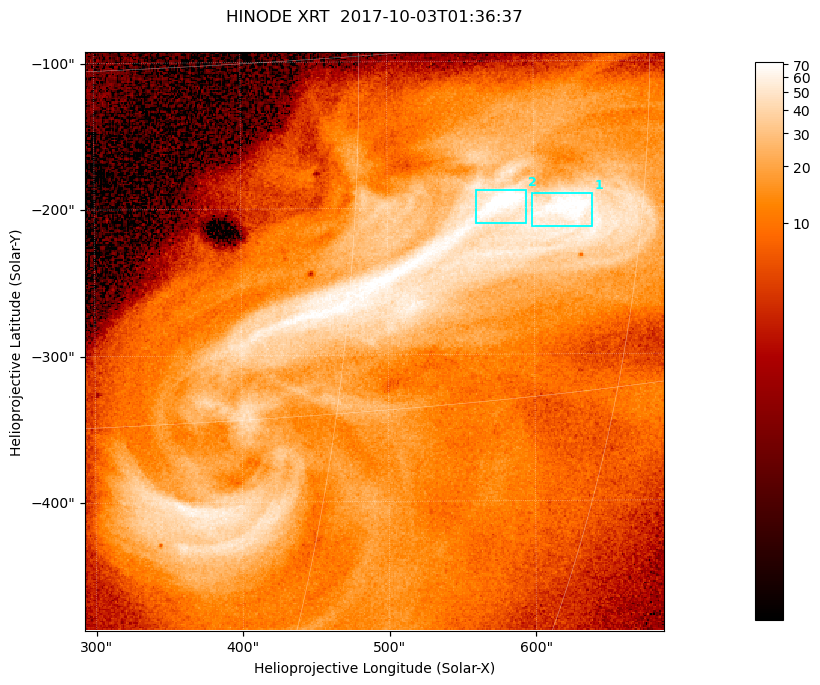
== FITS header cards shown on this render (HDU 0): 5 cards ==
TELESCOP= 'HINODE  '           /
INSTRUME= 'XRT     '           /
DATE_OBS= '2017-10-03T01:36:37.356' /
CTYPE1  = 'Solar-X '           /
CTYPE2  = 'Solar-Y '           /

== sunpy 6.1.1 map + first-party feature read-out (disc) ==
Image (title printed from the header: HINODE XRT  2017-10-03T01:36:37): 384 x 384 px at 1.03 arcsec/px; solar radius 958 arcsec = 932 px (partial field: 5.4% of the solar disc is inside the frame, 100% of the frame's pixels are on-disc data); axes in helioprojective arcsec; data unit not stated in the header (colour bar unlabelled)
Orientation: roll -0.357 deg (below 1 deg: not rotated)
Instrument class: DISC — disc imager (sunpy class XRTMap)
Bright regions (active regions / flare kernels): reference = the on-disc median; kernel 3 px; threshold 5 sigma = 49.2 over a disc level ~11.6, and >= 1.15x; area >= 147 px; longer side >= 5 px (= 5.1 arcsec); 2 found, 2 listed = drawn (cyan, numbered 1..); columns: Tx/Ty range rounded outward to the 5 arcsec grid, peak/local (2 s.f.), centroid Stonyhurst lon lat
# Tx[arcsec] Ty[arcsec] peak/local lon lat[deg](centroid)
1 595..640 -215..-190 6.6 +41 -7
2 560..595 -215..-185 7.9 +37 -7